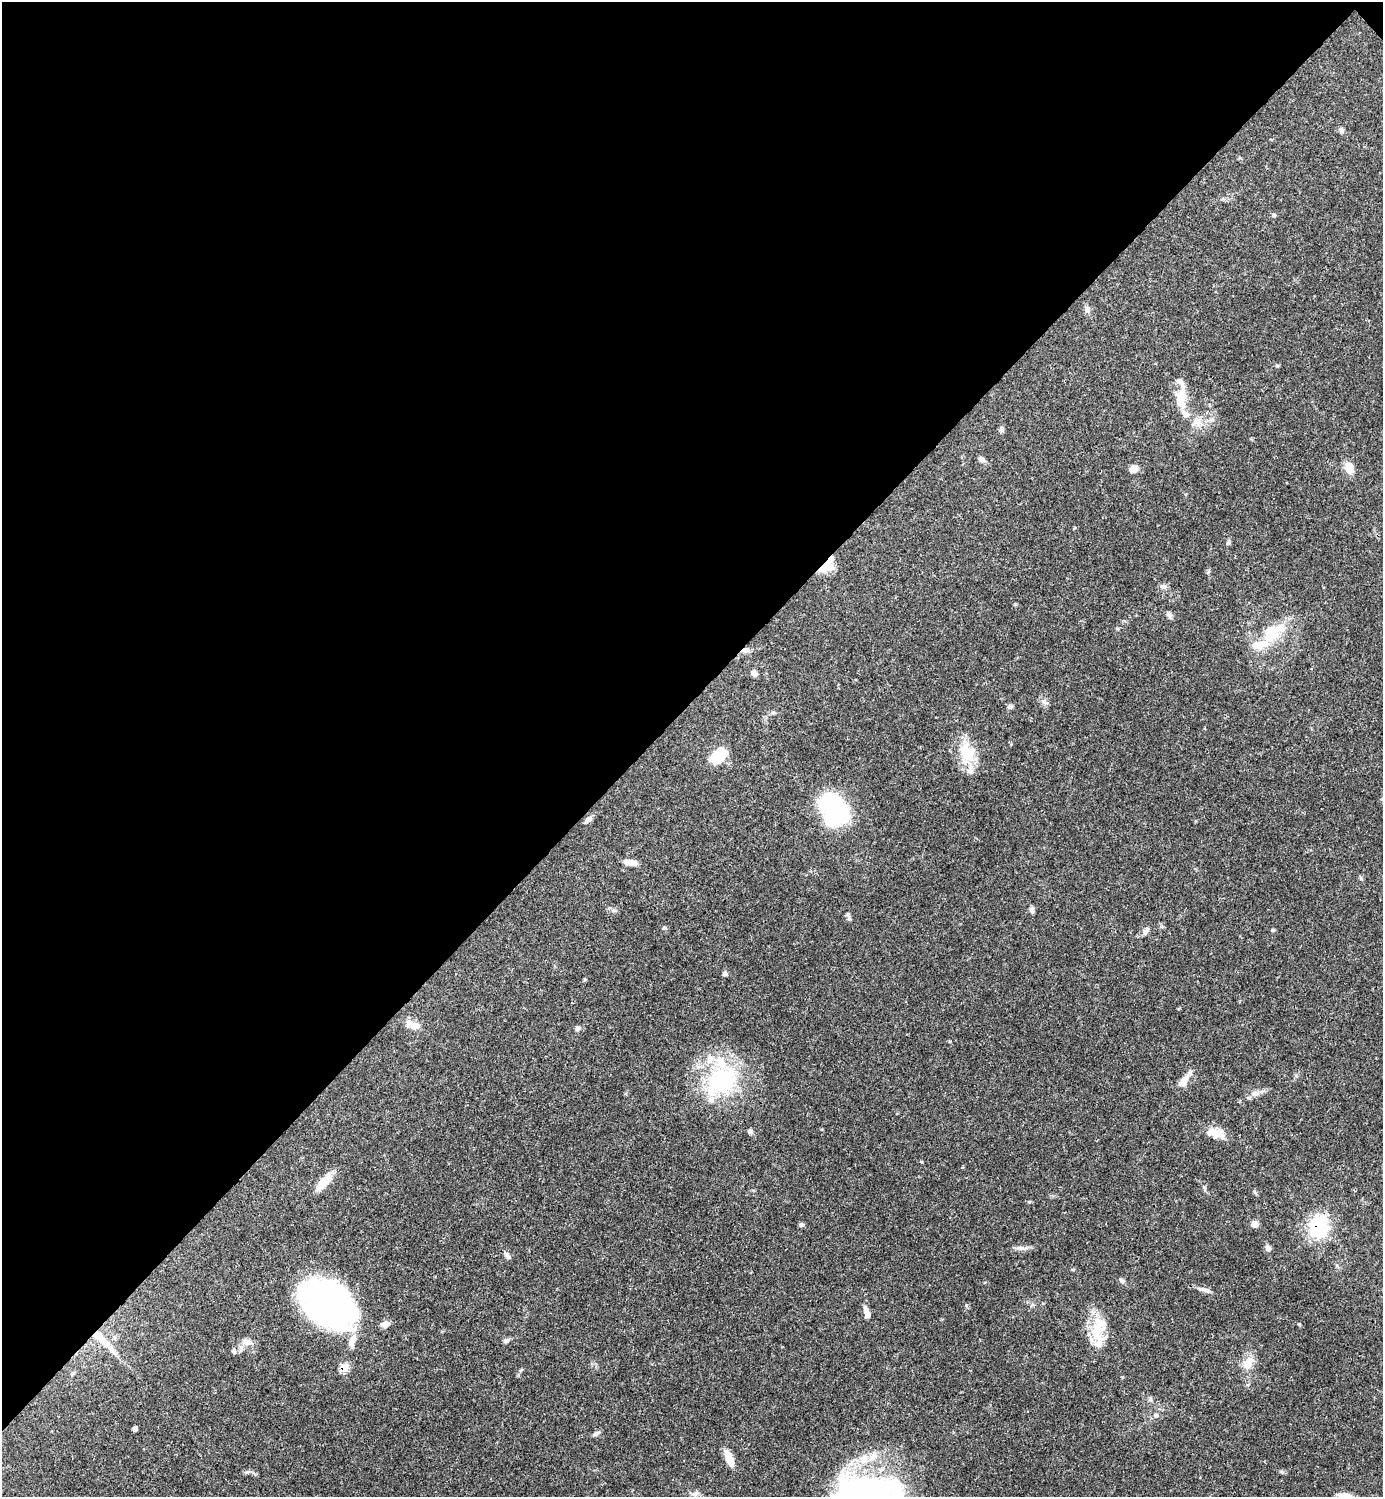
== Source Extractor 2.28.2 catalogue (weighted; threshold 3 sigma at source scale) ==
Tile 2 of 4 x 4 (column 2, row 1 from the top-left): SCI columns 1682-3062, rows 4486-5980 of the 5981 x 5982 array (HDU 1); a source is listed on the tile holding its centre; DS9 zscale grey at full resolution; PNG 1385 x 1499 px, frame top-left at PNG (2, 2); no overlay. Shown black and unused: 47% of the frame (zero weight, under 3 of 4 exposures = <1% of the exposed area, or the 3 px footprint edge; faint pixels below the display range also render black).
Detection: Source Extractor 2.28.2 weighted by HDU 2 'WHT'; one run over the whole footprint, this tile lists its part. Background 0.0385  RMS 0.0026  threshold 0.0117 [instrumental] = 3 sigma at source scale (4.5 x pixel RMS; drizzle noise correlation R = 1.50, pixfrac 1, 0.05/0.05 arcsec/px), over >= 5 px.
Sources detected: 79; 4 inside a brighter object's white glare — not listed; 11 inside a brighter listed object's ellipse — not listed separately; the other 64 listed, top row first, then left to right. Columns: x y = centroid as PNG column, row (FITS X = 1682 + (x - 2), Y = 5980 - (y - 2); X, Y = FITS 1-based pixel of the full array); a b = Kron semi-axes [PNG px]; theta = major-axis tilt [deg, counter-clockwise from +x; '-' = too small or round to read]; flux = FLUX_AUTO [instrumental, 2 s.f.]
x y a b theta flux
1341 130 7 6 - 0.65
1274 215 6 3 -71 0.31
1087 310 9 7 -67 0.9
1181 397 30 13 86 5
1198 422 12 10 -6 2.2
1001 429 7 6 - 0.62
981 459 8 6 -41 0.99
1349 467 14 11 -59 2.7
1133 469 9 8 - 1.8
1228 542 7 4 46 0.4
824 566 19 7 50 3.1
1163 586 9 7 -2 0.95
1169 615 10 5 -60 0.77
1272 633 30 18 44 10
745 650 10 6 10 1.1
754 673 9 6 -34 0.85
1044 702 7 6 - 0.85
1010 707 7 6 - 0.65
773 712 8 4 0 0.49
967 752 27 19 -65 7.8
715 757 22 10 61 4.4
834 809 28 18 -50 43
589 819 9 8 - 0.85
630 862 15 6 -10 2.1
1032 910 9 5 -76 0.7
848 914 7 6 - 0.69
664 928 6 5 - 0.4
1273 930 6 4 -18 0.28
1146 931 12 6 45 0.94
725 974 7 6 - 0.59
413 1025 18 8 -20 3.3
578 1028 7 6 - 0.71
721 1081 47 33 38 27
1184 1081 18 8 56 2.9
750 1131 7 6 - 0.65
1214 1132 21 12 -9 3
921 1162 4 3 - 0.3
323 1182 25 9 48 4.1
1254 1224 6 5 - 3
801 1225 7 6 - 0.49
1318 1226 10 9 - 35
1023 1248 12 4 -5 0.99
1268 1248 8 6 -78 1
507 1255 9 6 -64 0.89
1122 1281 8 6 -46 0.66
1206 1290 12 6 -19 1
329 1303 52 33 -36 93
867 1312 17 6 -70 1.6
385 1324 11 7 13 1.5
1097 1328 25 16 -37 6.9
102 1339 40 8 -46 5.7
506 1340 8 6 16 0.71
247 1342 14 9 -9 1.8
234 1351 8 5 -81 0.49
1248 1363 16 12 45 3.3
344 1368 6 5 - 6.4
1150 1399 7 5 62 0.5
1156 1415 5 5 - 0.47
135 1428 4 4 - 0.7
596 1433 10 5 37 0.69
729 1459 19 7 -66 3.7
869 1485 79 17 -1 26
696 1494 11 5 43 0.79
1343 1495 17 8 -1 2.2
Overlapping masked pixels (flux is a lower limit): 5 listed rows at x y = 824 566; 745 650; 1318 1226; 102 1339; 344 1368
Isophote crosses this tile's border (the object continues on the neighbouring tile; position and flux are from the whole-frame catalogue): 2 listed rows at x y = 869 1485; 1343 1495
Unlisted compact peaks at least as high as the median listed source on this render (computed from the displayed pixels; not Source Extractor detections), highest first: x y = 1299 1324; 1015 604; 247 1472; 1204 1187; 1249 1098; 1277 366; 1361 879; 614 910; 950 1041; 521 1370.